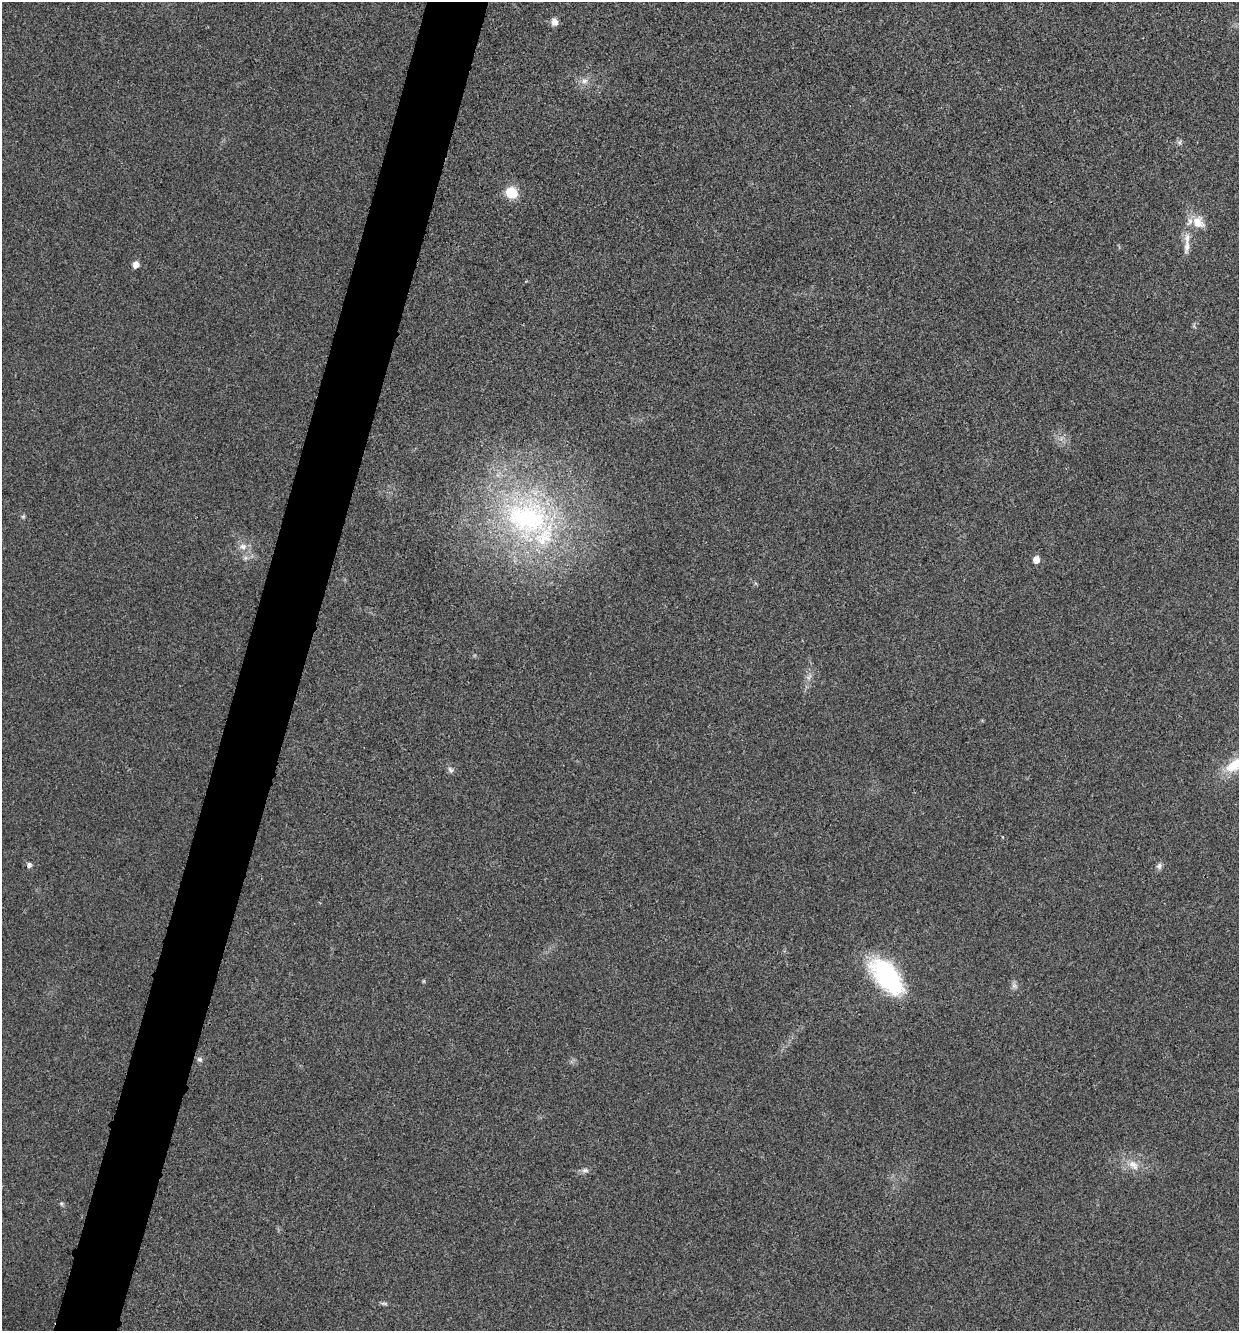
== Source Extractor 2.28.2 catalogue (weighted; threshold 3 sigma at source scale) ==
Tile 7 of 4 x 4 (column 3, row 2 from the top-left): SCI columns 2608-3844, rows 2666-3994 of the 5343 x 5332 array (HDU 1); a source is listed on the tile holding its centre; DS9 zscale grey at full resolution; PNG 1241 x 1333 px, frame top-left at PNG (2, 2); no overlay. Shown black and unused: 5% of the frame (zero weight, under 3 of 4 exposures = <1% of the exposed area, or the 3 px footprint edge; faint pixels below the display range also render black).
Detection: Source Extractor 2.28.2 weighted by HDU 2 'WHT'; one run over the whole footprint, this tile lists its part. Background 0.0283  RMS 0.0061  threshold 0.0274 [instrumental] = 3 sigma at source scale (4.5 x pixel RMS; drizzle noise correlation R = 1.50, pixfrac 1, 0.05/0.05 arcsec/px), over >= 5 px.
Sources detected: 29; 3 inside a brighter listed object's ellipse — not listed separately; the other 26 listed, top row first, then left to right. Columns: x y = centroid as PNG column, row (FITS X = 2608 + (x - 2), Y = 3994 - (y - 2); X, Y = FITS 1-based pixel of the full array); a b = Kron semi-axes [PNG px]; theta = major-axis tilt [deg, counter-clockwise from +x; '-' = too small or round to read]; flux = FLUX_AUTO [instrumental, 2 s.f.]
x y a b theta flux
555 22 9 8 - 3.6
584 81 10 9 - 4
1179 143 7 6 - 1.6
511 192 13 11 -38 14
1198 222 18 14 -52 9.8
1187 238 16 9 84 5.4
136 265 6 5 - 5.3
1194 326 7 4 -56 0.89
23 516 6 5 - 0.99
527 518 72 59 -13 170
243 546 11 8 -5 4.1
245 558 7 6 - 1.7
1036 560 6 5 - 7.9
809 677 11 7 55 2.8
1234 765 29 15 36 19
450 770 10 6 -51 2
29 865 6 5 - 2.5
1159 866 9 7 65 2.1
886 975 33 18 -50 94
423 981 6 4 90 0.67
1014 986 10 7 -61 2.3
199 1059 8 6 -42 1.7
1133 1165 18 12 -39 8.1
585 1170 10 7 7 2.2
61 1204 6 5 - 1
384 1303 11 4 -1 1.3
Overlapping masked pixels (flux is a lower limit): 1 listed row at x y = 886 975
Isophote crosses this tile's border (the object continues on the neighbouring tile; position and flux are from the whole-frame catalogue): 1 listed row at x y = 1234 765